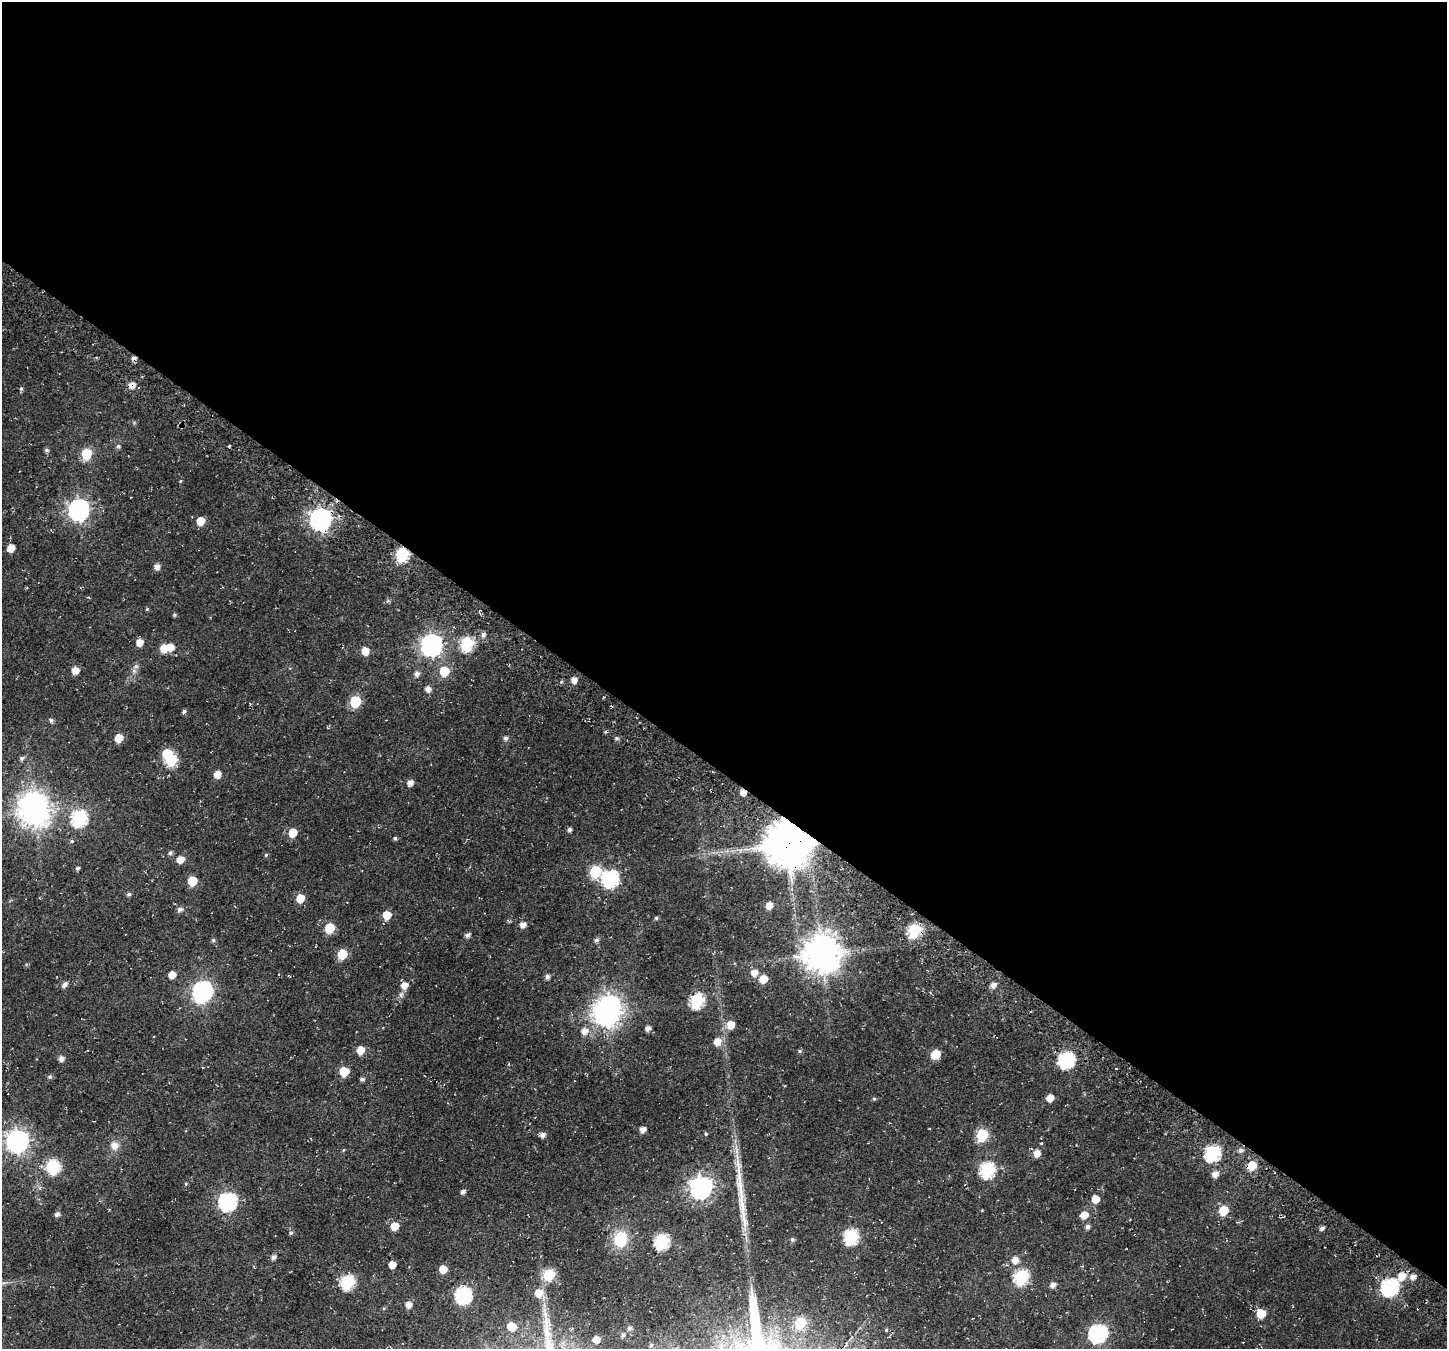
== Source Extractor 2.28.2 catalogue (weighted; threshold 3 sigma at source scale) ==
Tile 3 of 4 x 4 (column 3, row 1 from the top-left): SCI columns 3123-4567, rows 4520-5866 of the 6237 x 6280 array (HDU 1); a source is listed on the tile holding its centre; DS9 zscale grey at full resolution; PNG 1449 x 1351 px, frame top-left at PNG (2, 2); no overlay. Shown black and unused: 57% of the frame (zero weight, under 3 of 4 exposures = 13% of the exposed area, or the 3 px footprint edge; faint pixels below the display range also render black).
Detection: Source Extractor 2.28.2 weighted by HDU 2 'WHT'; one run over the whole footprint, this tile lists its part. Background 0.0184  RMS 0.0048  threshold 0.0215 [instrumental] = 3 sigma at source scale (4.5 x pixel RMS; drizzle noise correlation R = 1.50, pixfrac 1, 0.0396/0.0396 arcsec/px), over >= 5 px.
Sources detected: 155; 4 inside a brighter object's white glare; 4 cosmic-ray / hot-pixel residue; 1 long thin detection or spike segment (spike, bleed or trail) — not listed; the other 146 listed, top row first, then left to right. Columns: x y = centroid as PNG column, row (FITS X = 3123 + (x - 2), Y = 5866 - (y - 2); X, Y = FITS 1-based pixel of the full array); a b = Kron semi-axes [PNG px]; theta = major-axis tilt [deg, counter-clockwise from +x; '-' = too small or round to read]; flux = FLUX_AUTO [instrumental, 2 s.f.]
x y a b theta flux
132 385 7 7 - 3.2
21 389 5 5 - 0.84
118 446 6 5 - 1.1
229 446 3 2 - 0.73
46 450 6 5 - 0.94
86 454 7 6 - 21
180 481 5 3 - 0.43
79 510 9 8 - 240
320 519 9 8 - 270
200 521 6 6 - 7.2
11 548 6 5 - 5.4
402 554 7 6 - 45
157 566 6 5 - 2.8
88 597 5 3 - 0.41
388 601 6 5 - 0.77
147 609 4 4 - 0.57
174 615 5 4 - 0.68
483 634 6 5 - 1.6
140 642 6 5 - 4.7
467 644 7 7 - 48
431 645 9 8 - 260
164 648 7 6 - 7.1
365 651 6 6 - 5.6
136 666 8 7 - 1.7
75 670 6 6 - 5.2
444 671 7 7 - 13
416 674 6 6 - 2.1
574 680 5 5 - 3.3
428 689 6 5 - 2.6
355 701 7 6 - 25
611 706 3 2 - 0.41
184 711 5 5 - 1
51 720 6 5 - 1.3
119 738 6 6 - 8.1
505 738 6 5 - 1.5
617 738 5 5 - 1.1
22 758 5 5 - 1.1
171 760 7 6 - 28
217 775 7 6 - 3.6
410 783 6 6 - 2.5
711 790 3 2 - 0.44
35 811 10 10 - 680
79 818 8 7 - 78
569 830 5 4 - 1.4
293 833 6 5 - 10
395 838 4 4 - 0.89
72 841 6 5 - 0.75
787 844 12 12 - 2300
170 853 6 5 - 1.2
266 855 5 4 - 0.61
180 859 6 5 - 5.1
78 868 5 4 - 0.98
595 871 7 7 - 30
610 878 8 8 - 99
192 881 6 6 - 13
129 894 5 4 - 1
300 898 6 6 - 8.3
769 906 6 6 - 3.8
180 909 6 5 - 1.7
387 915 7 7 - 6.6
656 918 5 5 - 0.56
523 925 6 5 - 3
330 928 6 6 - 15
914 930 7 6 - 47
467 935 5 5 - 1.7
213 940 5 5 - 0.81
596 940 6 5 - 1.4
342 954 6 6 - 15
821 954 11 11 - 1100
754 973 7 6 - 4.1
172 975 5 5 - 5
547 977 6 5 - 1.6
763 979 8 7 - 5.6
64 985 9 6 49 1.5
404 985 7 6 - 4.3
993 985 6 5 - 2.7
202 991 11 8 62 200
697 1001 7 7 - 58
607 1014 10 9 - 440
731 1025 7 6 - 6.8
648 1028 5 5 - 2.3
584 1031 7 7 - 3.6
717 1042 7 7 - 4.6
360 1050 6 6 - 7
800 1051 5 5 - 0.71
935 1054 7 6 - 9.6
61 1058 6 5 - 2.3
1066 1060 8 7 - 88
344 1072 6 6 - 13
50 1077 5 5 - 0.99
362 1079 5 4 - 1.2
1050 1098 6 5 - 4.3
874 1099 5 4 - 0.65
643 1129 5 5 - 3
706 1134 5 4 - 0.58
542 1135 6 5 - 2.2
982 1135 7 6 - 33
17 1141 9 8 - 330
114 1146 11 10 - 3.9
343 1150 5 3 - 0.42
1241 1150 8 6 37 1.6
1037 1153 7 6 - 3.9
1212 1153 8 7 - 79
1252 1166 7 6 - 10
53 1167 8 7 - 56
987 1170 8 7 - 68
1215 1174 7 6 - 3.1
186 1184 5 3 - 0.44
40 1188 6 5 - 0.98
701 1188 9 8 - 280
463 1191 5 4 - 1.6
1095 1199 6 6 - 6.2
228 1202 8 8 - 140
1223 1211 7 6 - 12
57 1214 6 5 - 1.5
1084 1215 7 6 - 5.9
394 1226 6 6 - 7
1087 1227 6 5 - 1.5
1322 1228 5 4 - 1.4
291 1233 6 5 - 0.96
851 1237 8 7 - 64
620 1239 17 14 82 17
792 1239 5 5 - 0.98
662 1241 7 7 - 63
273 1257 5 5 - 1.8
1015 1260 7 6 - 4
392 1265 5 5 - 5
443 1269 6 5 - 6.6
549 1275 6 6 - 33
1402 1276 10 8 55 5.8
1021 1277 8 7 - 62
1413 1277 6 6 - 2.5
347 1282 7 7 - 55
1053 1285 6 5 - 2.5
1390 1287 8 7 - 120
538 1293 9 8 - 5.6
463 1295 8 7 - 90
409 1305 6 5 - 3.2
1261 1314 6 6 - 10
800 1323 6 6 - 23
511 1327 7 6 - 8.2
629 1328 6 5 - 1.4
1098 1333 8 8 - 150
623 1335 6 5 - 1
596 1340 6 5 - 3.6
651 1345 5 5 - 0.81
Overlapping masked pixels (flux is a lower limit): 8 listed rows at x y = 132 385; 320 519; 402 554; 711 790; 787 844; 914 930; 1252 1166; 1402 1276